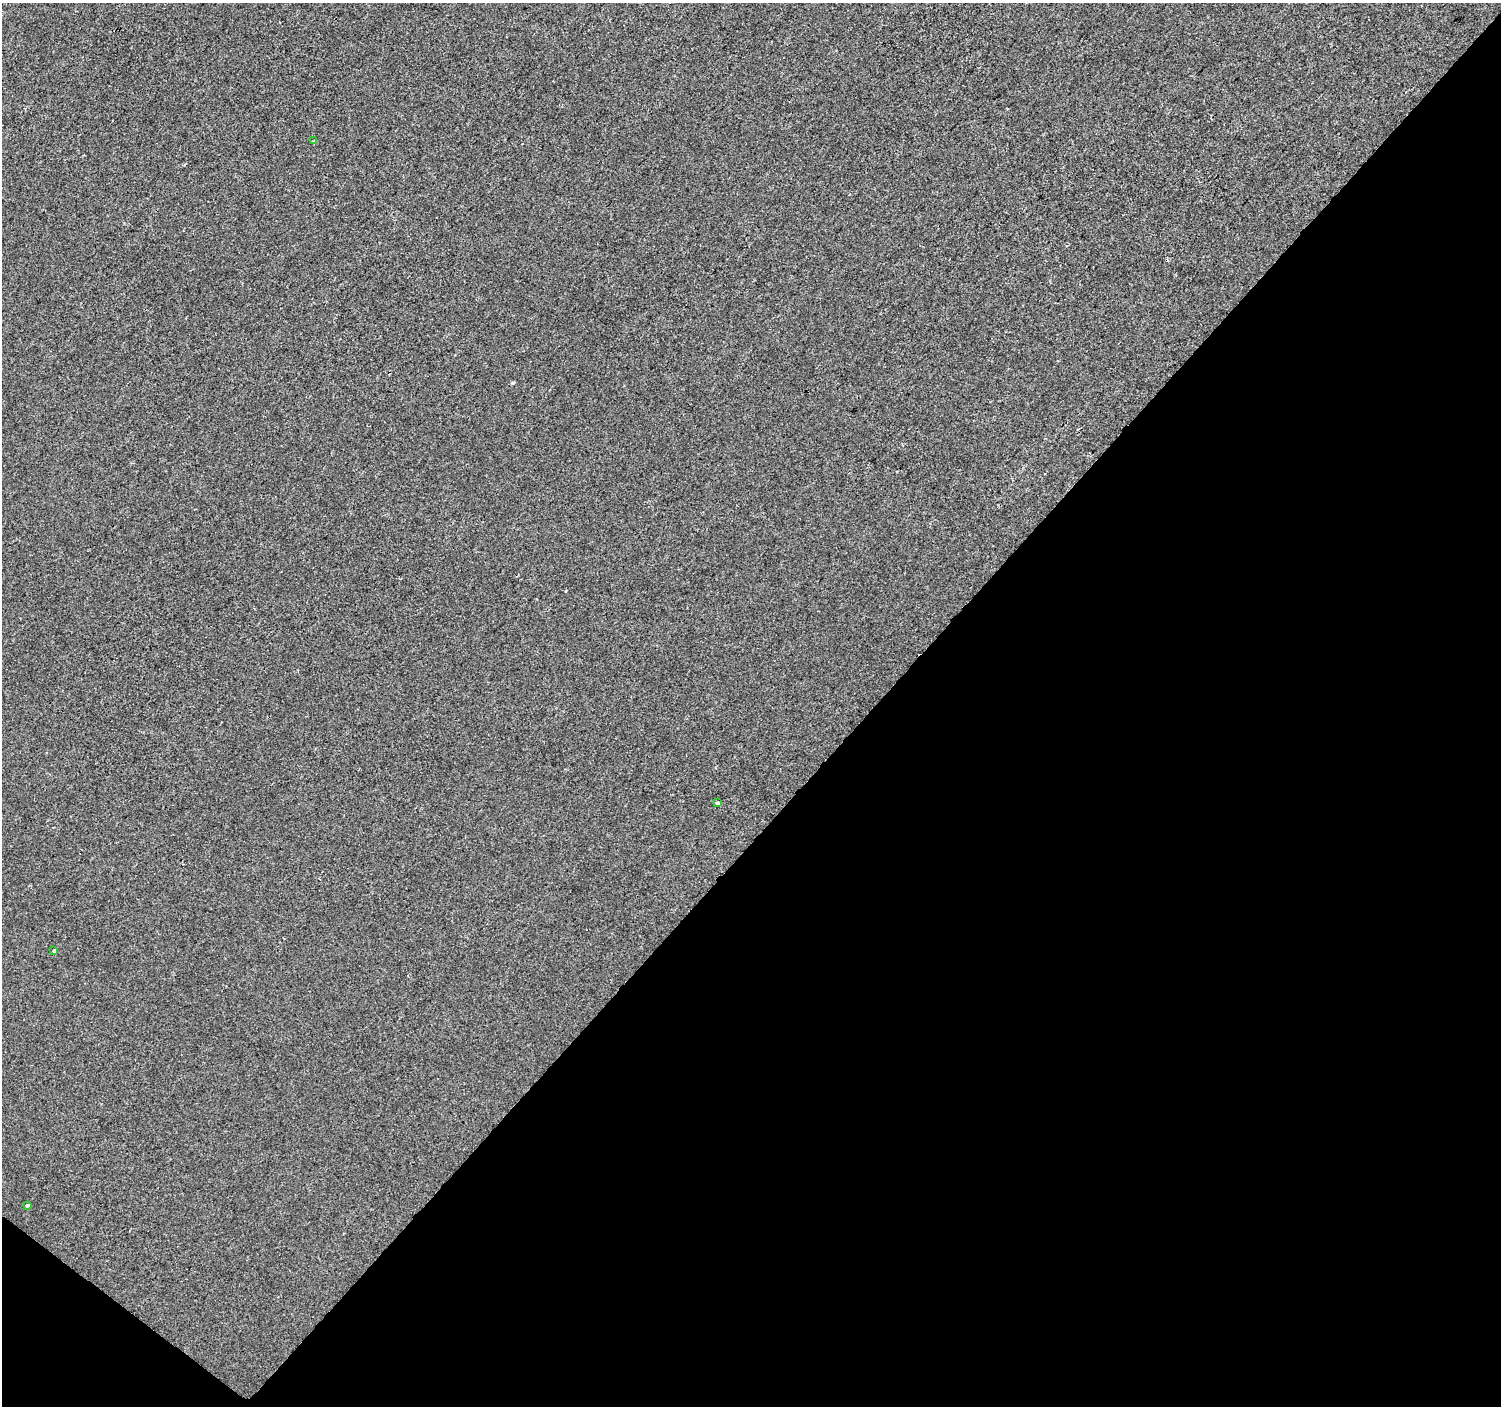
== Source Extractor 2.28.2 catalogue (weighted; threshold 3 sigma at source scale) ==
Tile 15 of 4 x 4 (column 3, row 4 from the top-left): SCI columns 3005-4503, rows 239-1642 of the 6003 x 6025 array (HDU 1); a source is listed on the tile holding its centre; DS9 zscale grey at full resolution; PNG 1503 x 1408 px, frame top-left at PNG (2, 3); each listed source drawn as its Kron ellipse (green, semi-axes under 4 px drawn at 4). Shown black and unused: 43% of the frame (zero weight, under 2 of 3 exposures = <1% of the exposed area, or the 3 px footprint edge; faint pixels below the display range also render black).
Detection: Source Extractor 2.28.2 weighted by HDU 2 'WHT'; one run over the whole footprint, this tile lists its part. Background -2.46e-04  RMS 0.0042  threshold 0.0187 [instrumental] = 3 sigma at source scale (4.5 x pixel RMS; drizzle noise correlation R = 1.50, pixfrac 1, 0.0396/0.0396 arcsec/px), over >= 5 px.
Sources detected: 6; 2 cosmic-ray / hot-pixel residue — neither listed nor drawn; the other 4 listed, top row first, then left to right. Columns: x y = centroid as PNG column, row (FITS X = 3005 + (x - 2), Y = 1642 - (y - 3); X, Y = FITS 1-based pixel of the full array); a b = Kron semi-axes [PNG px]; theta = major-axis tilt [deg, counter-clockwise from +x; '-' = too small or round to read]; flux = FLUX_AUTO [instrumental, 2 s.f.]
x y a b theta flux
314 141 4 3 - 0.4
717 803 3 3 - 1.5
54 951 4 3 - 0.54
27 1205 3 3 - 0.9